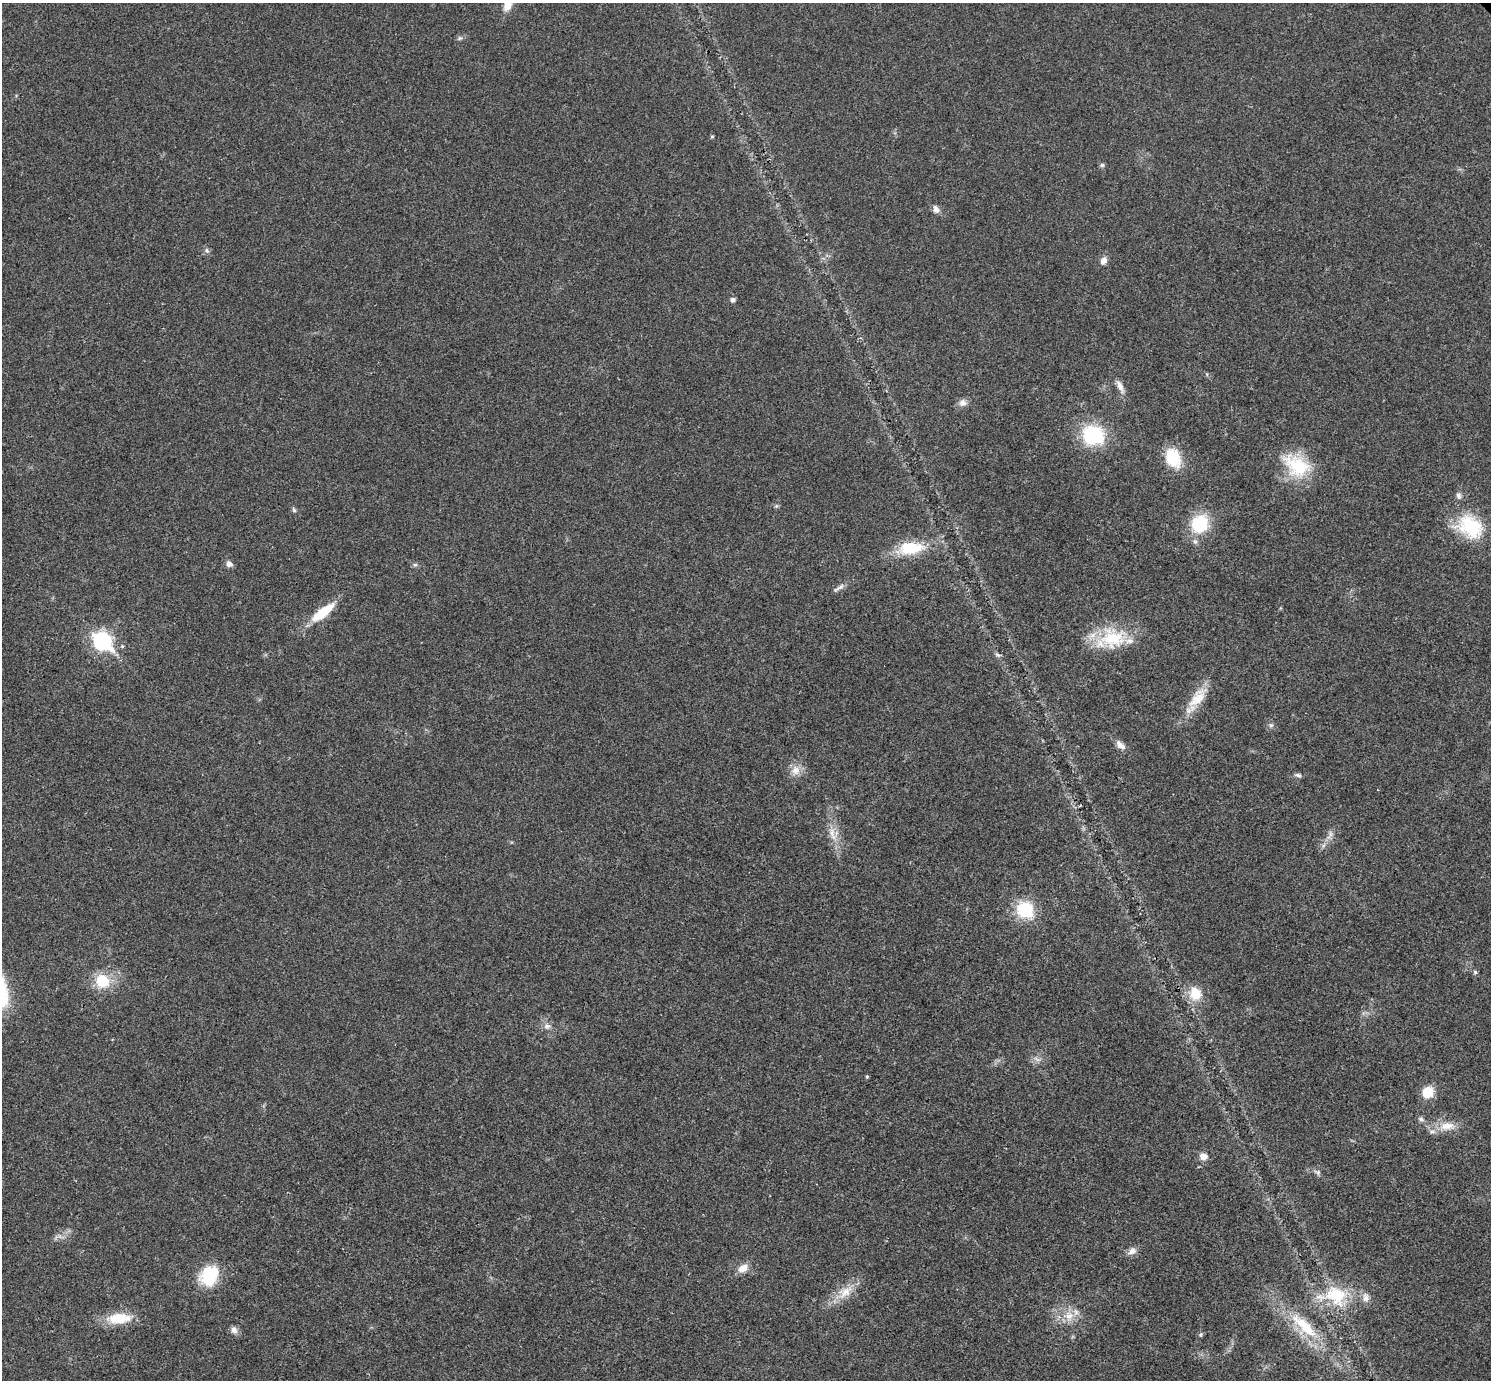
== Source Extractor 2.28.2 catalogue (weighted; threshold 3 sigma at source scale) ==
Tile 7 of 4 x 4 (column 3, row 2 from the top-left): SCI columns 2989-4477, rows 3063-4440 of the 5975 x 5977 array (HDU 1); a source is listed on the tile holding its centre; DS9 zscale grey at full resolution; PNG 1493 x 1382 px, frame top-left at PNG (2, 3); no overlay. Shown black and unused: <1% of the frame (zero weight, under 3 of 4 exposures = <1% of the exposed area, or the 3 px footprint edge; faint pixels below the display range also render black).
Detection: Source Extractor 2.28.2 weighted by HDU 2 'WHT'; one run over the whole footprint, this tile lists its part. Background 0.021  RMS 0.0056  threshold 0.025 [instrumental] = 3 sigma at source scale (4.5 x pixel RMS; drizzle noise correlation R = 1.50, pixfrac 1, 0.05/0.05 arcsec/px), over >= 5 px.
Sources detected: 56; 2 inside a brighter listed object's ellipse — not listed separately; the other 54 listed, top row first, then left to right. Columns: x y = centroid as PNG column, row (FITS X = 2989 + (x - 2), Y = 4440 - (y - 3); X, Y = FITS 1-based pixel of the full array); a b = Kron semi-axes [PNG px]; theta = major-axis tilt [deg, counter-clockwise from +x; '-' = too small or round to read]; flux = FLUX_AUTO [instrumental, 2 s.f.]
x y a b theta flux
460 38 6 5 - 1
712 137 5 4 - 0.72
1102 165 5 5 - 1.1
936 209 10 7 -69 2.6
207 250 7 6 - 1.5
1104 260 10 8 53 3.1
733 300 5 5 - 2
1120 386 19 7 -63 4
962 403 11 9 19 2.9
1093 435 18 16 -16 46
1173 457 17 13 -67 23
1297 466 39 25 -33 29
1459 496 8 7 - 1.7
294 510 7 5 -73 1.1
1200 524 18 16 58 28
1470 527 36 26 -33 31
910 548 35 16 7 22
229 564 8 7 - 2.3
415 565 6 4 1 0.99
838 589 13 5 29 2
323 612 37 11 38 15
1112 639 37 29 -1 29
102 641 9 7 -40 170
998 655 9 4 -18 1.2
1198 697 34 15 50 13
1271 725 6 6 - 1.3
1120 745 14 8 -44 3.6
795 770 13 13 - 5.6
1298 775 10 5 -11 1.4
832 832 16 8 -72 5.9
1330 834 9 4 -82 1.7
1025 910 19 17 -41 24
1475 972 5 5 - 0.98
102 981 17 15 -26 17
1195 993 14 12 -76 13
547 1026 9 7 10 2.3
1037 1059 8 4 -37 1.6
867 1076 5 3 - 0.53
1427 1092 10 9 - 13
1421 1119 8 6 -26 1.5
1447 1126 24 11 5 9.2
1203 1156 10 9 - 3.8
1318 1172 9 7 -26 1.7
1132 1251 12 9 38 3.1
743 1268 14 9 33 5.1
209 1275 25 19 56 23
845 1292 25 13 37 10
1336 1295 31 25 -36 28
1366 1297 13 9 -85 3.5
1069 1316 12 11 - 6.7
119 1318 32 13 3 15
1304 1326 49 14 -43 26
234 1330 10 9 - 2.6
1201 1335 6 5 - 0.94